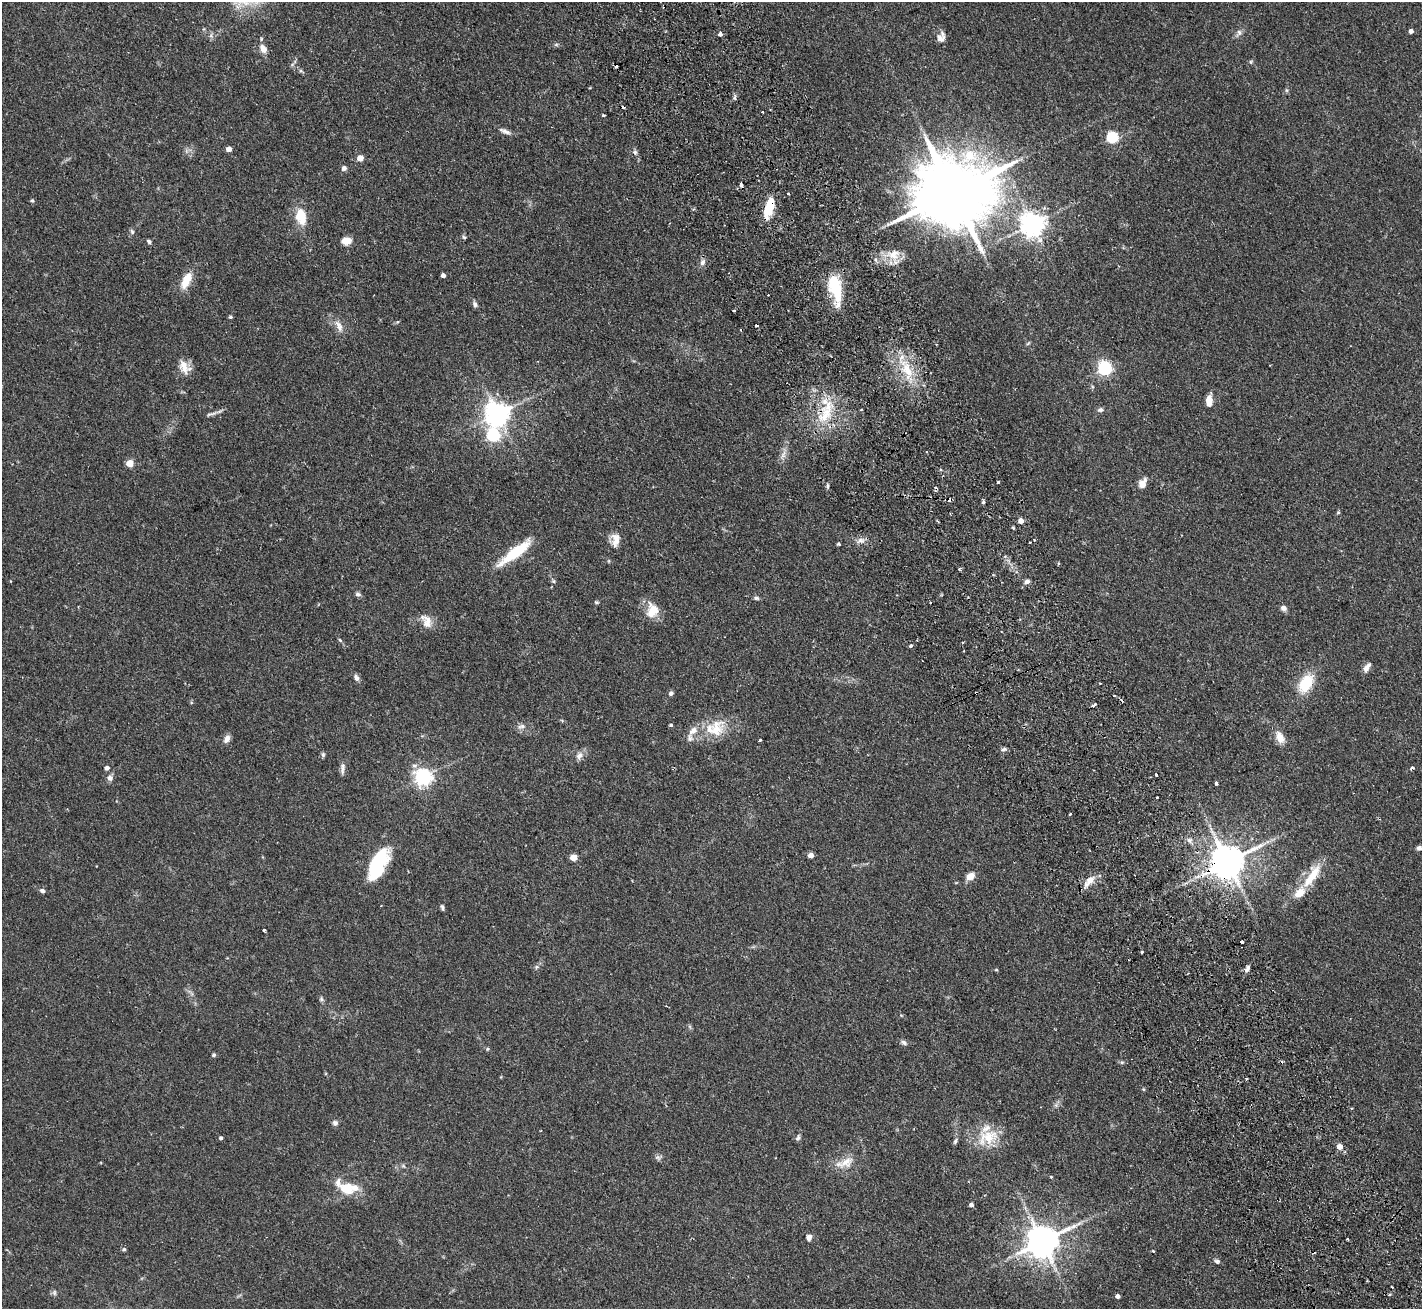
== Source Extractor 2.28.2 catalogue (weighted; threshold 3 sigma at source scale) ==
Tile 6 of 4 x 4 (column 2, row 2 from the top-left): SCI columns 1474-2893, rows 2931-4237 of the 5788 x 5729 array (HDU 1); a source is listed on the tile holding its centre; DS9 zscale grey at full resolution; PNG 1424 x 1311 px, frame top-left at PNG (2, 2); no overlay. Shown black and unused: <1% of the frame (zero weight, under 2 of 3 exposures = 3% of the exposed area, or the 3 px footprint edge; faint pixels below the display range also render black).
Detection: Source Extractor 2.28.2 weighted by HDU 2 'WHT'; one run over the whole footprint, this tile lists its part. Background 0.073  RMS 0.0054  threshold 0.0241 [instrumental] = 3 sigma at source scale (4.5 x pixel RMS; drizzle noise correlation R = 1.50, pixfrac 1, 0.05/0.05 arcsec/px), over >= 5 px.
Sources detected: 162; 2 inside a brighter object's white glare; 14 cosmic-ray / hot-pixel residue — not listed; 5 inside a brighter listed object's ellipse — not listed separately; the other 141 listed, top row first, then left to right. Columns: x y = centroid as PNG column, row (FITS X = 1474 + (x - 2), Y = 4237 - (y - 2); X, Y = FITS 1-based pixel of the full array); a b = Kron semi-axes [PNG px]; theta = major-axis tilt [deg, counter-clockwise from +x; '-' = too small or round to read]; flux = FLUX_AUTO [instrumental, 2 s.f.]
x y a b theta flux
1411 31 4 4 - 2.3
1239 33 10 7 69 2
720 34 4 4 - 1.7
941 38 11 10 - 3.2
261 39 6 3 72 0.6
556 45 6 4 19 0.74
263 49 10 7 -56 4.1
301 71 6 4 -18 0.78
1286 90 6 4 -71 0.71
763 112 3 2 - 0.46
603 115 4 3 - 0.97
505 131 17 5 -21 2.4
1112 137 6 6 - 45
229 149 4 4 - 3.7
360 158 5 4 - 6.5
344 168 6 6 - 1.8
741 185 4 3 - 3.7
952 193 24 17 21 6300
788 194 3 3 - 0.54
32 201 5 4 - 0.75
770 204 16 10 85 11
300 215 15 12 76 10
1033 224 8 7 - 440
132 232 7 5 -72 1.1
464 237 6 4 -43 0.78
149 241 6 5 - 1.1
347 241 10 8 10 4.6
894 254 17 16 - 8.5
876 260 6 4 -70 0.96
702 262 8 7 - 2
443 275 4 4 - 1.9
186 280 20 9 65 9.4
835 288 36 14 -78 22
475 304 8 6 -73 1.4
734 310 3 3 - 1.7
230 317 4 4 - 0.84
339 326 19 8 -66 4
1028 343 7 3 37 0.64
184 367 18 11 -62 6.3
1105 368 6 6 - 100
907 370 22 12 -65 14
1209 401 12 7 -89 4.8
1100 410 8 6 -2 1.4
211 414 18 3 15 1.7
497 414 8 7 - 470
825 415 28 17 60 19
493 435 7 6 - 68
784 454 15 6 68 3
130 463 5 4 - 11
998 482 3 3 - 1.5
1142 483 11 8 63 4.7
827 485 7 3 -89 0.87
983 502 5 4 - 0.77
1338 512 5 5 - 0.58
1021 521 4 4 - 5
615 540 18 12 87 5.3
860 540 9 6 -2 2.3
839 544 3 3 - 1.4
515 552 39 10 37 23
959 569 4 3 - 0.88
553 581 6 5 - 0.77
1027 581 5 4 - 2.2
358 594 7 6 - 1.3
756 598 7 5 -14 1
596 602 6 4 -14 0.74
1283 608 7 6 - 2.2
652 611 20 15 83 8.7
426 621 20 11 -62 5.6
340 640 6 4 -45 0.74
962 642 3 2 - 0.79
911 646 4 3 - 1.7
1367 667 13 6 60 2.8
356 678 9 6 -56 1.9
1306 683 20 12 58 18
671 693 6 6 - 1.3
976 693 2 2 - 0.61
1114 696 3 3 - 0.71
1094 705 5 3 - 4.4
671 725 5 4 - 0.66
521 726 13 6 19 2.2
716 730 29 18 46 15
693 731 14 9 43 5
1280 737 16 9 -67 5.4
227 739 11 7 60 2.5
760 741 3 3 - 1.7
1004 749 7 5 19 1.2
323 755 7 5 -77 0.95
579 756 12 7 59 2.7
107 768 5 4 - 2.1
342 768 15 6 85 2.1
1412 768 3 3 - 4.1
1156 775 3 3 - 1.7
423 777 6 6 - 220
110 778 8 8 - 1.9
1216 783 3 3 - 1.8
1157 797 2 2 - 0.51
1070 814 3 2 - 1.4
1189 840 6 6 - 1.6
1419 848 7 6 - 1.7
811 855 4 4 - 3.7
573 857 5 4 - 9.4
1227 862 10 9 - 1200
376 864 33 13 61 35
970 876 7 6 - 6.3
1312 876 38 12 58 14
1090 880 17 7 47 5.7
42 891 6 5 - 1.5
442 907 7 4 -78 1
264 930 3 3 - 2.1
1242 942 3 3 - 10
1142 952 3 2 - 0.56
537 967 6 5 - 1
1247 968 8 5 69 1.7
996 970 4 4 - 0.55
321 999 7 5 -82 0.98
901 1015 6 3 -19 0.53
904 1042 9 5 -32 1.4
487 1049 5 3 - 0.55
214 1055 5 5 - 0.84
1122 1062 6 4 18 0.75
335 1123 7 6 - 1.5
988 1137 28 18 18 16
221 1138 4 3 - 1.1
798 1138 9 5 68 1.3
955 1141 9 4 66 1.1
1340 1147 5 5 - 4.8
658 1157 9 6 -24 1.4
846 1162 22 12 29 7.9
403 1166 6 4 -34 0.78
1051 1177 4 3 - 0.42
347 1189 15 12 -25 12
971 1205 4 4 - 1.6
809 1237 7 6 - 2
1348 1239 3 3 - 1.6
1042 1241 10 9 - 1100
124 1249 5 4 - 0.91
1153 1251 4 2 - 0.47
1217 1261 6 5 - 1.3
1392 1287 3 2 - 0.37
54 1293 8 6 -89 1.2
1117 1296 4 4 - 2.1
Overlapping masked pixels (flux is a lower limit): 4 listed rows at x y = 770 204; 825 415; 976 693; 1227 862
Isophote crosses this tile's border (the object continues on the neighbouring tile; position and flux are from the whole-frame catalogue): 1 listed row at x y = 1419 848